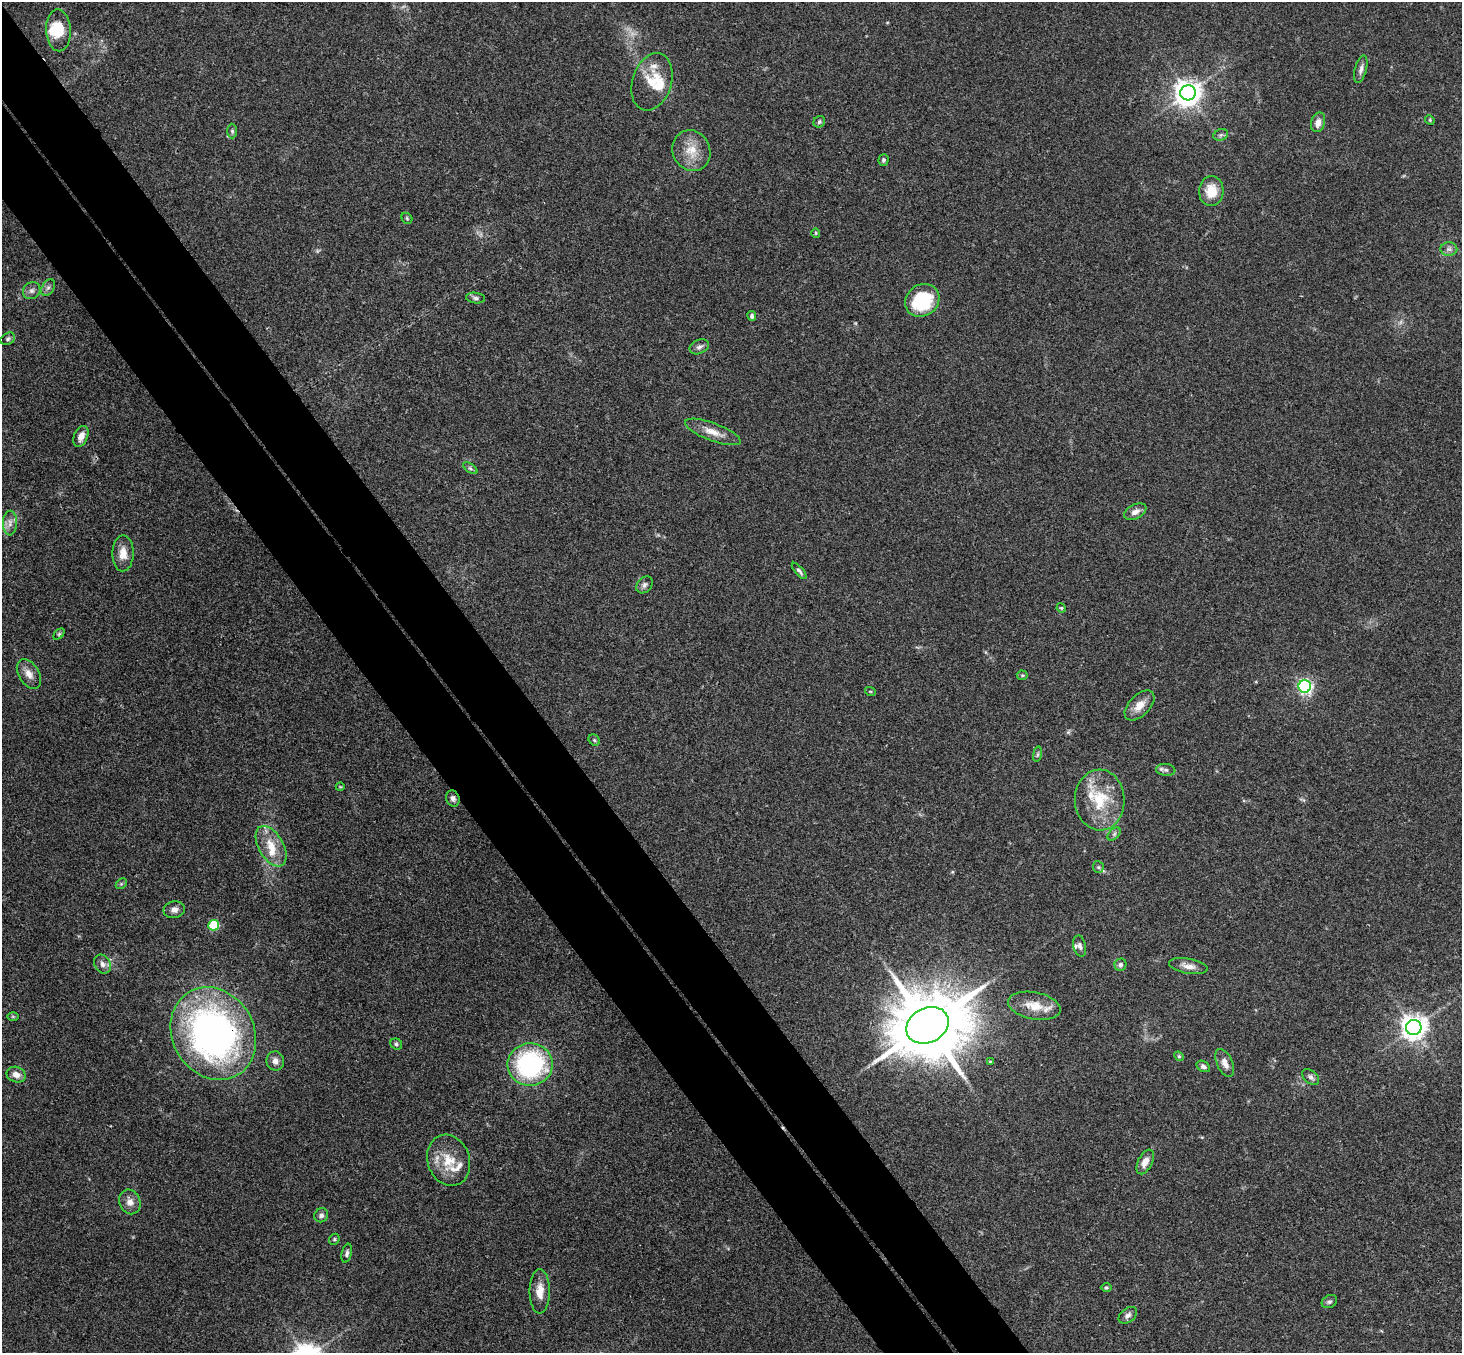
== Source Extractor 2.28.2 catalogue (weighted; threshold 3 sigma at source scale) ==
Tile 11 of 4 x 4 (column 3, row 3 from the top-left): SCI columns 2975-4434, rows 1681-3031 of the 5945 x 5926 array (HDU 1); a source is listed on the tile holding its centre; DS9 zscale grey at full resolution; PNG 1464 x 1355 px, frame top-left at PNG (2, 2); each listed source drawn as its Kron ellipse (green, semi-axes under 4 px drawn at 4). Shown black and unused: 9% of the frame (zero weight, under 3 of 4 exposures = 6% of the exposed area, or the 3 px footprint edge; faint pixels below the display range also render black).
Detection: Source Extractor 2.28.2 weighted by HDU 2 'WHT'; one run over the whole footprint, this tile lists its part. Background 0.188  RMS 0.008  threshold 0.0361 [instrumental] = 3 sigma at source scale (4.5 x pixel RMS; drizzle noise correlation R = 1.50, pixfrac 1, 0.05/0.05 arcsec/px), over >= 5 px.
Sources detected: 89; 3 too faint to see at this stretch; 1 inside a brighter object's white glare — neither listed nor drawn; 8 inside a brighter listed object's ellipse — not listed separately; the other 77 listed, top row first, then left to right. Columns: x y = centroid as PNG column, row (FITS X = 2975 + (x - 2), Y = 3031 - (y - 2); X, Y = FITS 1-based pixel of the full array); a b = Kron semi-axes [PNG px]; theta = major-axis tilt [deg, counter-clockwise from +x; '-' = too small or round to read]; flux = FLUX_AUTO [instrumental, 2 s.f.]
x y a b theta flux
58 30 21 12 -87 20
1361 69 14 6 75 3.4
652 82 29 19 73 23
1188 93 8 7 - 860
1430 120 5 4 - 0.81
819 122 6 5 - 1.7
1318 122 10 7 74 5.5
232 131 7 5 -89 1.5
1221 135 7 5 21 2
691 151 21 18 -65 16
884 160 6 5 - 1.6
1211 191 15 12 86 17
407 218 6 5 - 1.1
816 233 4 4 - 0.85
1449 249 8 6 0 2.9
48 288 9 6 62 2.4
32 291 9 8 - 3.5
475 298 9 5 -7 2.1
922 300 18 15 36 48
752 316 5 4 - 2
8 339 7 5 30 2
699 347 10 7 25 3.3
713 432 29 9 -20 11
81 436 11 7 67 6.7
470 468 8 4 -36 1.6
1135 512 12 7 26 4.7
10 523 12 7 89 4.8
123 553 18 10 89 9.3
799 571 10 4 -49 2
644 585 9 7 48 2.7
1061 608 5 4 - 0.79
59 634 6 4 45 1.1
29 674 16 10 -58 7.1
1022 675 5 5 - 1.1
1305 686 6 6 - 170
870 691 5 3 - 0.79
1139 705 18 10 46 10
594 740 6 5 - 1.3
1037 754 8 4 81 1.3
1166 770 10 6 -7 2.6
340 787 4 3 - 0.59
453 798 8 6 -72 3
1100 800 30 25 -87 38
1114 834 8 4 45 1.8
271 846 22 12 -60 16
1098 867 6 5 - 1.5
121 884 6 4 44 1.2
174 910 11 8 11 4.2
214 925 5 5 - 51
1080 946 11 6 -76 2.6
102 964 10 8 -58 4
1120 965 6 6 - 2.7
1188 966 20 7 -10 6.5
1034 1006 26 13 -11 17
13 1016 6 4 -1 0.95
927 1025 22 17 27 9300
1414 1027 7 7 - 840
213 1034 48 41 -59 350
396 1044 6 5 - 1.5
1179 1056 5 4 - 1
275 1061 9 9 - 4.4
990 1062 3 2 - 0.75
1225 1063 15 7 -66 6.2
530 1064 22 21 - 120
1203 1066 7 5 -30 2.4
16 1075 10 7 -20 5.5
1311 1077 10 6 -40 2.6
449 1160 26 21 -72 21
1145 1162 13 7 64 7
130 1202 13 10 -68 6.1
321 1215 7 6 - 2.5
334 1239 6 5 - 1.2
347 1253 10 5 77 2.4
1106 1288 5 4 - 1.2
540 1291 22 10 90 10
1329 1302 8 6 30 2.1
1128 1315 10 7 38 3.4
Overlapping masked pixels (flux is a lower limit): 3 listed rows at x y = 453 798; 927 1025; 213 1034